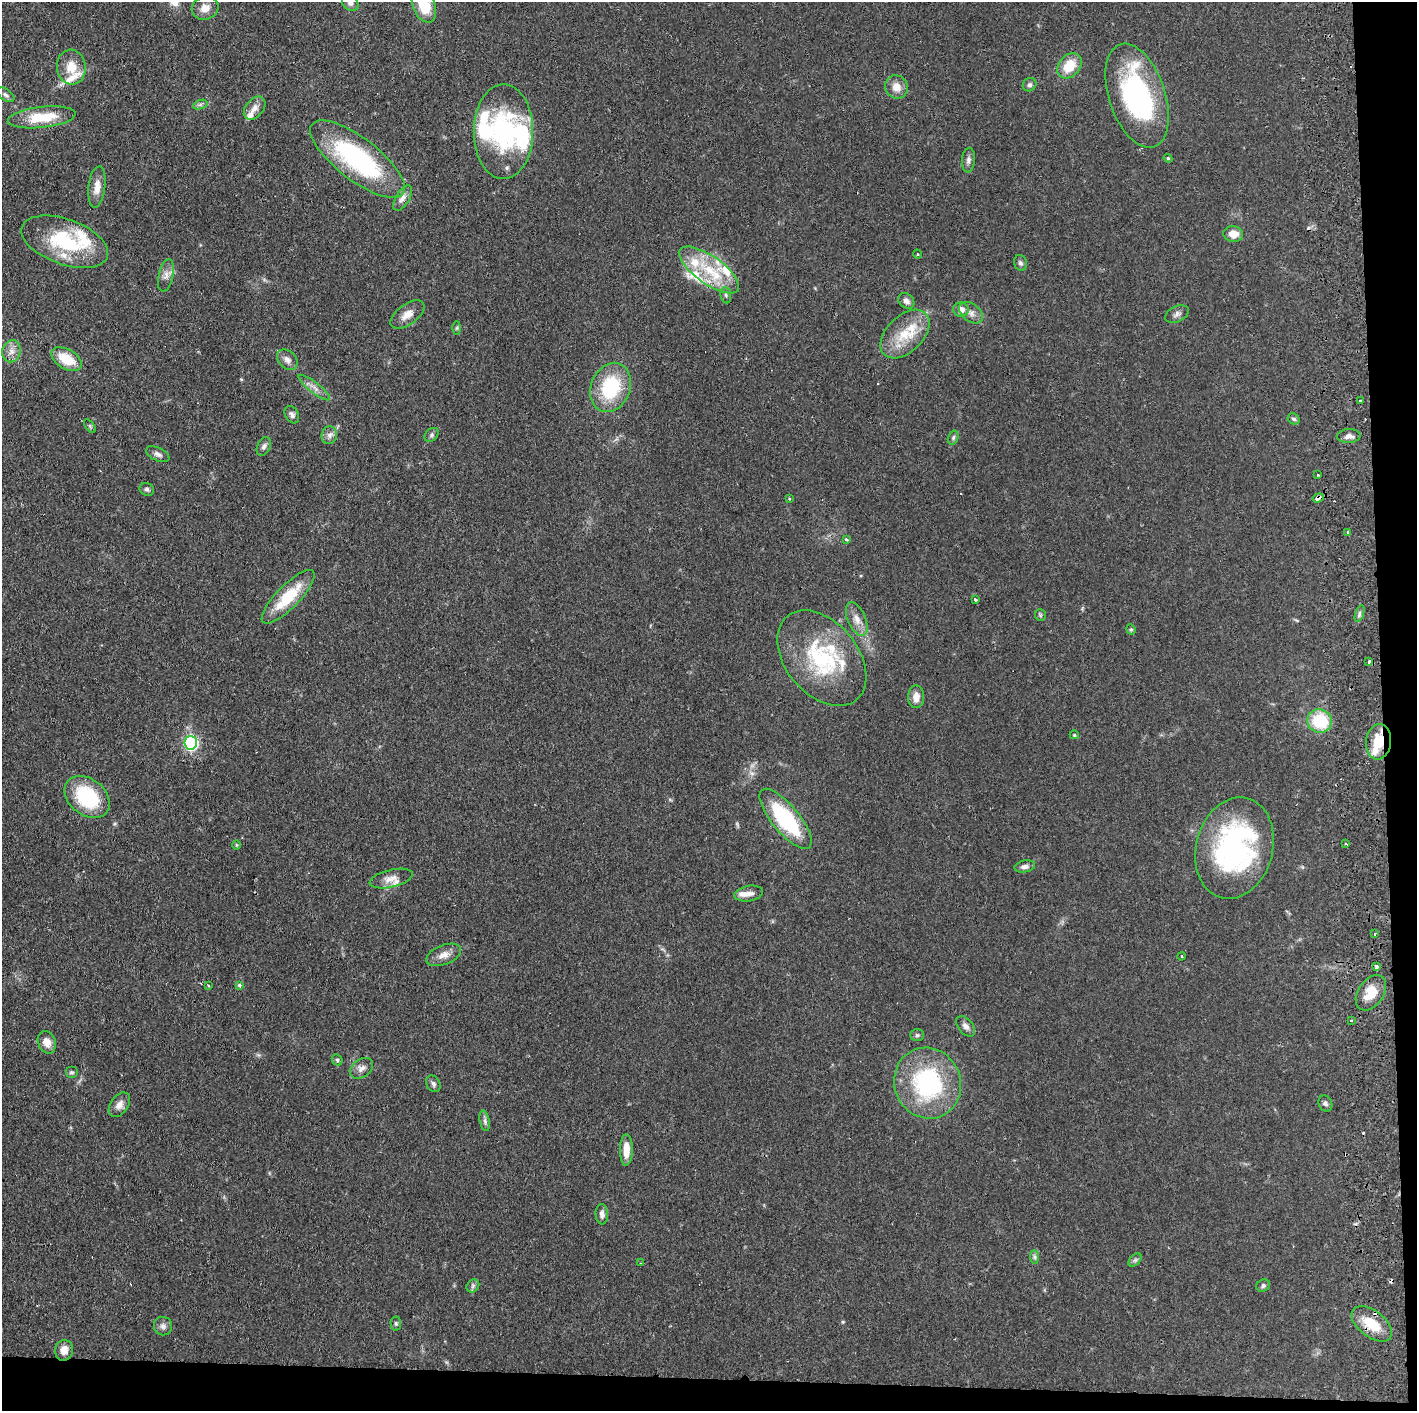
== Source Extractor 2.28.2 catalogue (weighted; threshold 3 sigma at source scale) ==
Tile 9 of 3 x 3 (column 3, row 3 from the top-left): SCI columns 2891-4305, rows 3-1411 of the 4364 x 4231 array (HDU 1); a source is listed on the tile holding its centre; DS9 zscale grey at full resolution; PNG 1419 x 1413 px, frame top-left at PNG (2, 2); each listed source drawn as its Kron ellipse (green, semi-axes under 4 px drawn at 4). Shown black and unused: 5% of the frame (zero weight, under 2 of 3 exposures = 3% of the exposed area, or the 3 px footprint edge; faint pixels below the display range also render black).
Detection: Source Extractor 2.28.2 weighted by HDU 2 'WHT'; one run over the whole footprint, this tile lists its part. Background 0.0611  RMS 0.0056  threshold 0.0252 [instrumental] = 3 sigma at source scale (4.5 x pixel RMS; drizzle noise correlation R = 1.50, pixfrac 1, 0.05/0.05 arcsec/px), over >= 5 px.
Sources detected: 126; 5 cosmic-ray / hot-pixel residue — neither listed nor drawn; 17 inside a brighter listed object's ellipse — not listed separately; the other 104 listed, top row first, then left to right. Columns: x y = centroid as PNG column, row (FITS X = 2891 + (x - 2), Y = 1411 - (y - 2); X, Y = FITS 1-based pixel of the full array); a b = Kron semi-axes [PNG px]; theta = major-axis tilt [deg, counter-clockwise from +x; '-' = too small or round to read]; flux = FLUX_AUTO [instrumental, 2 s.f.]
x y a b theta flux
350 3 9 7 -38 2
424 5 18 11 -69 18
205 8 13 11 19 5.7
1069 66 14 10 49 13
71 67 17 14 -83 10
1030 85 7 6 - 1.4
896 87 12 11 - 6
6 95 10 5 -35 1.7
1137 96 54 28 -72 93
200 105 7 4 19 1.3
255 108 13 8 50 4.2
42 117 34 10 6 20
503 131 47 30 90 69
1168 158 4 4 - 0.64
357 159 57 21 -37 85
968 160 12 6 85 2.2
97 187 21 8 83 5.8
403 198 14 7 59 3.1
1233 234 10 8 -6 6.6
65 242 45 22 -20 42
917 254 5 3 - 0.49
1020 263 8 6 -71 1.6
709 270 35 14 -35 25
166 275 17 7 77 3.4
726 295 8 5 -81 1.3
906 301 9 7 -41 2.4
961 309 8 7 - 4
971 313 14 8 -38 3.5
407 314 19 10 36 5.8
1177 314 12 7 26 2.2
457 328 6 4 89 0.84
905 334 29 18 45 19
11 351 11 9 75 4
66 359 16 9 -30 16
287 360 12 8 -44 3.2
314 387 19 5 -38 3.7
611 387 25 19 67 38
1361 400 3 3 - 8.1
292 415 9 6 -59 1.9
1294 419 6 5 - 1.2
90 426 8 4 -53 0.99
329 435 9 7 77 2.5
432 435 8 5 42 1.3
1349 436 12 7 3 2.8
953 438 7 5 73 1.2
264 446 10 6 66 1.9
158 454 12 6 -25 2.3
1318 475 2 2 - 0.64
147 489 7 6 - 1.4
789 498 3 3 - 0.91
1318 498 6 4 21 4.1
1348 532 3 3 - 0.89
846 540 3 3 - 0.62
288 597 36 11 45 24
975 600 3 3 - 0.78
1359 614 8 3 71 1.2
1040 615 6 5 - 0.83
857 619 18 9 -66 5.2
1131 629 5 4 - 0.8
822 658 54 36 -50 54
1369 662 3 3 - 1.7
916 697 11 8 90 4.9
1320 721 12 11 - 24
1074 735 4 4 - 0.84
1378 742 18 12 83 14
191 743 6 6 - 100
87 797 25 18 -39 37
786 819 37 13 -50 54
1345 844 3 3 - 1.3
236 845 5 3 - 0.49
1235 848 51 38 75 110
1025 866 10 6 12 2.2
391 879 22 8 13 5
749 894 14 7 10 3.7
1375 934 3 2 - 0.67
444 955 18 9 21 4.9
1181 956 4 2 - 0.41
1377 966 3 3 - 1.6
239 985 3 3 - 1.2
208 986 3 2 - 0.63
1371 993 19 12 55 12
1351 1021 3 2 - 0.49
966 1026 12 7 -51 2.5
917 1035 7 5 2 1.1
47 1042 11 8 -67 4.8
337 1060 6 5 - 0.88
361 1068 13 9 36 3.3
72 1072 6 6 - 1.1
928 1083 36 33 -68 69
433 1084 9 6 -59 1.7
1325 1103 8 6 -63 1.6
119 1105 14 8 54 3.7
485 1121 10 5 -79 1.6
626 1150 16 6 89 7.4
602 1214 10 6 -85 2.3
1035 1257 7 4 -89 1.2
1135 1260 8 5 44 1.2
641 1263 3 3 - 0.46
473 1286 7 5 48 1.4
1263 1286 7 6 - 1.3
396 1323 7 5 -86 1.1
1372 1324 23 13 -38 15
163 1326 9 9 - 2.3
64 1350 10 9 - 4.9
Overlapping masked pixels (flux is a lower limit): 3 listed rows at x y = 1318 498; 1378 742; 1372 1324
Isophote crosses this tile's border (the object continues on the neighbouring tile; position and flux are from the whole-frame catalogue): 2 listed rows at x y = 350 3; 424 5